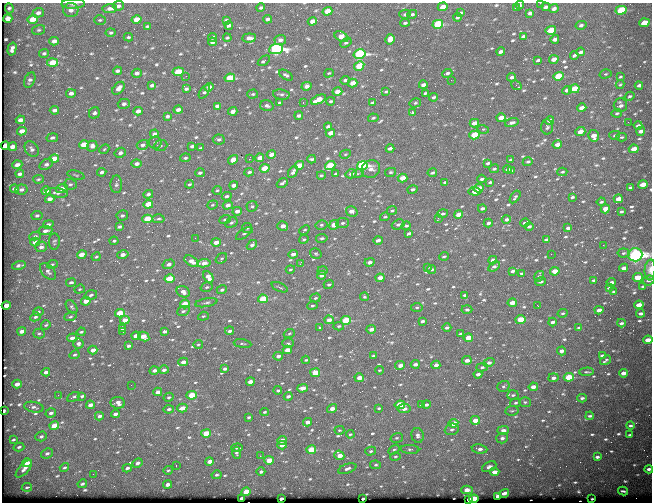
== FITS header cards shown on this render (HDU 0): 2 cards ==
NAXIS1  =                  650
NAXIS2  =                  500

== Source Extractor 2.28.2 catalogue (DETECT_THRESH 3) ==
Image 650 x 500 px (HDU 0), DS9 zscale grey, 1 PNG px = 1 image px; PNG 654 x 504 px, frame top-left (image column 1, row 500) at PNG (2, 3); each listed source drawn as its Kron ellipse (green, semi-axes under 4 px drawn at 4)
Background 560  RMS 2.9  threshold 8.6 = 3 sigma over >= 5 px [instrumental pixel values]
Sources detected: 737; of the 737, the 500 brightest by FLUX_AUTO listed and drawn (237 fainter detections omitted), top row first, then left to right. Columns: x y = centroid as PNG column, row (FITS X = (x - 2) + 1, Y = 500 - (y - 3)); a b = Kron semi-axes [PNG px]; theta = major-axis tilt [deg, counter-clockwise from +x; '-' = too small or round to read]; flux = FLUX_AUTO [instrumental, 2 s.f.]
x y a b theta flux
540 3 2 2 - 310
73 4 12 5 1 710
520 5 4 3 - 330
118 6 5 5 - 560
443 7 5 4 - 1900
546 7 4 3 - 480
9 8 5 3 - 390
261 8 4 4 - 360
516 8 4 3 - 240
554 8 5 4 - 710
110 9 7 4 4 740
71 10 7 7 - 910
621 10 5 4 - 12000
327 11 5 4 - 3100
461 12 4 3 - 260
38 13 6 4 18 640
530 13 4 4 - 560
405 14 6 4 14 370
412 14 5 3 - 420
457 17 4 3 - 360
8 18 4 4 - 1400
33 19 5 4 - 2500
136 19 5 4 - 2900
267 19 4 3 - 610
100 20 6 4 3 290
226 20 4 3 - 390
312 21 4 4 - 1400
405 23 5 3 - 340
644 23 5 4 - 5000
438 24 5 4 - 14000
229 25 4 3 - 400
581 25 5 4 - 500
147 26 4 3 - 280
38 30 7 5 15 330
551 30 5 4 - 5200
111 33 5 4 - 300
523 36 4 3 - 400
128 37 5 3 - 290
213 37 4 4 - 720
341 37 7 4 -30 2200
227 38 4 3 - 270
249 38 7 4 5 1100
390 39 5 4 - 2000
555 39 4 3 - 920
280 40 6 5 - 940
54 41 5 4 - 960
212 42 4 3 - 800
346 43 6 4 34 390
12 49 6 4 74 670
276 49 7 5 7 45000
501 52 4 3 - 660
580 52 5 3 - 590
44 53 5 4 - 370
360 54 6 4 15 31000
574 55 4 3 - 360
554 59 5 4 - 1600
538 60 4 3 - 390
264 61 7 3 32 560
53 63 5 4 - 4700
359 66 5 4 - 4900
117 71 4 3 - 470
178 72 6 4 6 6200
137 73 5 4 - 690
329 73 5 3 - 250
447 73 5 3 - 470
605 74 6 4 14 260
286 75 7 4 -32 420
186 76 3 3 - 250
558 76 5 4 - 8700
511 77 4 3 - 580
620 77 3 2 - 230
230 78 5 4 - 5200
30 80 8 5 65 500
345 80 5 3 - 410
451 80 2 2 - 730
353 83 5 4 - 1900
152 85 4 3 - 440
423 85 4 3 - 760
516 85 5 3 - 450
620 85 4 4 - 250
639 85 4 3 - 540
307 86 5 4 - 960
209 87 5 4 - 730
119 88 7 5 48 1200
186 89 4 3 - 430
574 89 5 4 - 6700
567 90 5 3 - 1400
204 92 8 4 56 430
337 92 5 4 - 2100
386 92 4 3 - 240
71 93 5 4 - 760
425 93 4 3 - 300
253 94 5 4 - 280
281 94 8 5 -8 470
630 96 5 4 - 320
434 97 4 3 - 330
318 99 8 4 25 3200
331 101 4 3 - 310
279 102 3 3 - 280
303 103 3 2 - 990
372 103 4 3 - 360
415 103 6 4 14 290
124 104 6 5 - 640
620 105 7 6 - 730
217 106 4 3 - 820
267 106 7 5 -15 480
582 108 5 3 - 1100
54 110 5 4 - 860
178 110 4 3 - 900
138 111 4 3 - 1100
233 111 4 3 - 1000
413 112 4 4 - 240
94 113 6 5 - 550
617 113 5 3 - 270
167 116 4 4 - 410
299 116 4 3 - 570
373 118 5 3 - 310
501 118 5 3 - 2100
20 120 4 3 - 1200
550 120 4 3 - 1000
628 122 3 2 - 370
474 123 5 4 - 1500
512 123 7 4 15 620
638 125 4 3 - 510
328 127 4 4 - 610
547 127 7 6 - 440
483 129 5 3 - 230
22 131 5 4 - 1500
641 131 4 3 - 1100
580 132 5 4 - 1700
330 133 5 3 - 2000
155 134 4 3 - 740
474 135 5 4 - 9300
615 135 5 4 - 320
594 136 6 5 - 1700
621 137 5 4 - 270
52 138 6 4 13 450
219 139 6 5 - 490
155 142 6 6 - 420
557 144 5 3 - 1300
84 145 5 4 - 4200
142 145 6 5 - 520
5 146 4 3 - 1500
92 146 5 5 - 870
160 146 7 5 22 370
192 146 4 3 - 430
12 147 4 4 - 1500
200 148 4 3 - 240
390 148 4 3 - 710
32 149 8 6 -55 670
104 149 5 4 - 240
634 149 5 3 - 2800
120 153 6 5 - 610
271 154 4 3 - 1100
345 154 6 4 28 270
185 158 5 4 - 320
260 158 4 3 - 1500
54 159 5 4 - 2800
249 159 3 2 - 2200
312 159 4 3 - 340
233 160 5 4 - 2200
510 160 4 3 - 240
528 162 5 3 - 350
488 163 4 3 - 380
46 164 7 5 32 690
136 164 5 4 - 780
17 165 5 3 - 1000
299 165 5 3 - 2300
330 165 5 4 - 7000
362 166 5 4 - 27000
265 168 5 4 - 4500
371 169 9 8 - 1400
494 169 5 4 - 370
508 169 4 3 - 540
511 170 4 3 - 270
102 172 5 4 - 540
249 172 5 3 - 400
293 172 7 4 60 610
391 172 5 4 - 300
562 172 5 3 - 330
200 173 5 4 - 430
358 173 6 4 19 270
432 173 5 3 - 350
20 174 4 3 - 690
336 174 4 3 - 360
351 174 5 4 - 810
76 175 9 3 -15 270
321 175 4 3 - 250
403 178 5 3 - 2500
38 179 5 4 - 330
482 179 4 3 - 430
445 182 4 3 - 380
490 182 4 3 - 360
282 183 6 3 40 510
70 184 6 5 - 440
116 184 9 6 89 480
189 184 4 3 - 310
643 184 5 3 - 3200
234 185 4 3 - 1100
630 187 3 3 - 300
14 188 4 3 - 540
479 188 5 4 - 2500
21 189 6 5 - 640
62 189 6 4 16 1200
412 189 5 4 - 540
217 190 4 4 - 240
46 191 5 4 - 2200
475 191 6 3 -6 2300
57 193 11 4 -8 560
148 194 5 4 - 610
227 196 5 4 - 410
515 197 7 3 56 330
572 197 4 3 - 350
50 199 5 4 - 1000
618 199 4 4 - 1700
601 202 4 3 - 280
148 204 5 4 - 3400
213 205 5 4 - 270
228 205 5 4 - 860
252 206 5 5 - 340
482 208 4 3 - 540
605 209 5 4 - 1900
237 211 4 3 - 970
352 211 6 5 - 1500
392 211 5 4 - 310
621 212 3 3 - 330
443 214 5 4 - 440
459 214 4 4 - 1900
37 215 5 4 - 410
122 216 6 5 - 420
385 217 5 3 - 250
438 218 3 2 - 450
147 219 5 4 - 7600
159 219 6 4 3 340
506 219 4 3 - 550
225 220 6 4 17 360
231 223 6 4 30 390
342 223 6 5 - 440
488 223 4 4 - 520
525 223 5 2 - 330
48 224 5 4 - 480
321 225 6 5 - 340
334 225 5 4 - 3100
398 225 6 5 - 500
283 226 5 4 - 1100
406 226 5 4 - 360
119 227 4 3 - 430
529 227 4 3 - 560
247 228 5 5 - 330
568 228 4 3 - 780
304 230 5 3 - 260
45 231 7 4 7 750
244 233 10 3 33 370
409 233 4 3 - 440
35 236 6 4 10 350
195 238 2 2 - 320
322 238 6 4 10 410
304 239 5 4 - 300
546 239 4 3 - 510
378 240 4 3 - 770
114 241 4 3 - 320
35 242 5 3 - 1700
54 242 8 5 86 390
216 242 4 3 - 1700
252 245 6 4 41 640
603 245 2 2 - 1100
41 247 6 5 - 720
316 253 6 5 - 300
623 253 6 4 6 370
82 254 5 3 - 2700
293 254 5 3 - 1100
551 254 2 2 - 1200
123 255 6 3 14 1100
635 255 7 6 - 84000
444 256 5 3 - 300
96 257 4 3 - 240
221 258 6 4 35 310
493 260 4 3 - 950
192 261 8 4 -31 1200
369 262 5 3 - 730
204 263 7 4 7 1700
52 264 5 4 - 250
169 264 6 4 15 670
300 264 3 3 - 270
19 265 7 3 13 450
494 266 6 4 31 550
427 267 4 3 - 230
624 268 4 3 - 900
290 269 5 4 - 240
432 269 5 3 - 390
650 270 10 5 86 1200
48 271 10 6 -48 590
323 271 5 3 - 250
512 271 4 3 - 520
555 271 5 3 - 3000
521 273 4 3 - 270
322 275 4 4 - 1400
539 276 5 4 - 550
208 277 6 4 -62 1400
638 277 5 4 - 4100
170 278 5 4 - 4800
380 278 4 3 - 1500
594 280 4 3 - 500
649 280 6 5 - 410
71 282 5 4 - 480
541 282 5 3 - 410
611 282 4 3 - 1100
329 284 5 4 - 330
643 286 4 2 - 300
207 287 6 4 17 330
279 287 9 3 -24 290
609 288 4 2 - 310
79 289 5 4 - 290
222 290 5 4 - 430
183 292 7 5 -31 940
614 292 3 2 - 240
91 295 6 4 18 430
465 295 4 3 - 430
364 297 4 4 - 250
315 298 5 4 - 290
263 299 5 4 - 7300
86 301 5 4 - 1800
206 303 11 4 11 470
512 303 4 3 - 1600
185 304 5 4 - 4900
6 305 4 3 - 2200
639 305 5 3 - 2100
312 306 5 4 - 370
538 306 3 2 - 520
72 307 7 5 -55 360
417 307 6 4 5 260
467 310 5 4 - 340
599 310 4 3 - 1300
183 311 6 4 19 410
38 312 5 3 - 300
120 313 5 4 - 5000
563 313 5 3 - 290
640 313 4 3 - 500
203 316 5 4 - 250
35 317 5 4 - 370
70 317 6 4 18 310
520 319 5 4 - 6800
125 320 5 3 - 1900
329 320 4 3 - 1600
346 320 5 4 - 12000
422 321 4 3 - 410
553 322 4 3 - 690
621 323 4 3 - 420
46 325 5 3 - 320
339 326 5 4 - 320
320 327 3 3 - 240
122 328 4 3 - 550
447 328 4 3 - 510
579 328 4 3 - 360
371 329 5 3 - 990
22 331 4 3 - 1100
165 331 4 3 - 490
230 331 4 3 - 550
81 332 4 3 - 310
123 332 2 2 - 410
39 333 5 5 - 310
289 333 6 3 21 240
461 334 4 3 - 830
136 336 5 3 - 2400
144 336 6 4 -29 2200
72 338 5 4 - 910
468 338 4 4 - 2600
648 340 5 3 - 2600
288 343 6 4 -1 330
78 344 5 5 - 630
198 344 5 4 - 270
242 344 9 3 -9 290
128 346 4 3 - 590
93 350 4 3 - 1100
287 350 4 3 - 2400
562 351 4 4 - 1000
74 355 5 4 - 310
602 355 4 3 - 430
278 356 5 4 - 730
373 356 4 3 - 360
306 360 4 3 - 240
467 360 5 3 - 1100
605 360 6 2 33 290
183 362 5 4 - 1300
489 363 5 4 - 650
415 364 4 3 - 860
400 365 5 4 - 1000
436 365 4 4 - 760
482 367 6 4 2 380
225 369 4 3 - 540
154 370 4 3 - 710
164 370 5 4 - 560
379 370 4 3 - 230
46 372 4 3 - 880
586 372 7 3 2 290
315 373 5 4 - 4500
623 373 4 3 - 1100
478 374 4 3 - 670
569 377 5 4 - 8400
359 378 5 3 - 1800
553 378 5 4 - 670
250 382 4 3 - 1400
17 384 5 3 - 1400
131 385 2 2 - 280
503 386 6 5 - 380
533 387 4 3 - 1500
302 388 5 4 - 1600
278 390 4 3 - 330
158 392 4 3 - 1600
58 395 3 2 - 380
192 395 5 4 - 6600
513 395 6 5 - 360
82 396 4 3 - 370
288 396 4 3 - 670
74 397 7 3 26 450
169 397 5 4 - 360
582 398 5 3 - 440
525 402 6 5 - 360
118 403 7 5 -6 1000
515 403 6 4 14 340
90 405 4 3 - 1200
400 405 5 4 - 8800
421 405 4 3 - 340
426 405 5 3 - 560
34 407 10 5 -12 620
182 408 5 3 - 1800
379 408 4 3 - 290
169 409 5 4 - 450
332 409 5 3 - 1300
404 409 6 4 10 900
4 411 3 2 - 430
512 411 7 4 7 290
264 412 4 3 - 290
51 413 5 4 - 650
115 414 4 3 - 680
99 416 4 3 - 580
590 416 4 3 - 400
249 417 4 3 - 330
475 420 5 4 - 2100
307 422 4 3 - 1400
453 423 5 4 - 3600
54 426 5 4 - 3700
630 426 4 3 - 340
452 429 7 5 21 480
339 430 5 4 - 240
503 430 5 4 - 1000
206 433 5 4 - 5900
350 434 4 3 - 250
418 435 7 6 - 610
630 435 4 3 - 320
41 436 6 4 18 440
397 438 6 4 18 310
502 438 6 5 - 630
13 440 3 3 - 260
282 440 5 4 - 1400
282 445 4 4 - 1000
19 447 5 3 - 360
237 448 6 3 4 280
410 449 9 4 -3 420
480 449 8 4 -8 800
311 450 5 4 - 8900
394 450 6 4 33 310
371 451 5 4 - 340
47 453 6 5 - 580
236 453 6 4 -87 330
339 455 5 4 - 2100
260 456 2 2 - 720
395 457 5 4 - 280
597 457 4 3 - 510
269 460 4 4 - 3600
209 461 4 3 - 1400
27 463 5 4 - 1400
137 463 5 4 - 790
376 465 5 4 - 300
176 466 3 2 - 240
64 467 5 4 - 350
489 467 7 4 25 660
127 468 5 3 - 440
24 469 11 4 47 900
347 469 9 4 18 630
649 469 4 3 - 560
168 470 5 3 - 240
261 472 4 3 - 530
495 472 4 3 - 1500
93 474 2 2 - 290
217 475 5 4 - 360
82 484 5 3 - 430
167 484 4 3 - 980
27 487 5 3 - 280
467 490 6 4 1 2400
623 491 5 2 - 290
246 492 4 4 - 4500
504 493 5 3 - 900
498 496 4 3 - 1000
242 499 4 3 - 4000
281 499 4 3 - 750
363 499 3 2 - 320
474 499 5 3 - 8200
592 499 3 2 - 240
469 500 4 3 - 4300
At the frame edge (FLAGS 8, measured only in part): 5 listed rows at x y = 540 3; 73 4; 650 270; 648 340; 649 469
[237 fainter detections neither listed nor drawn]